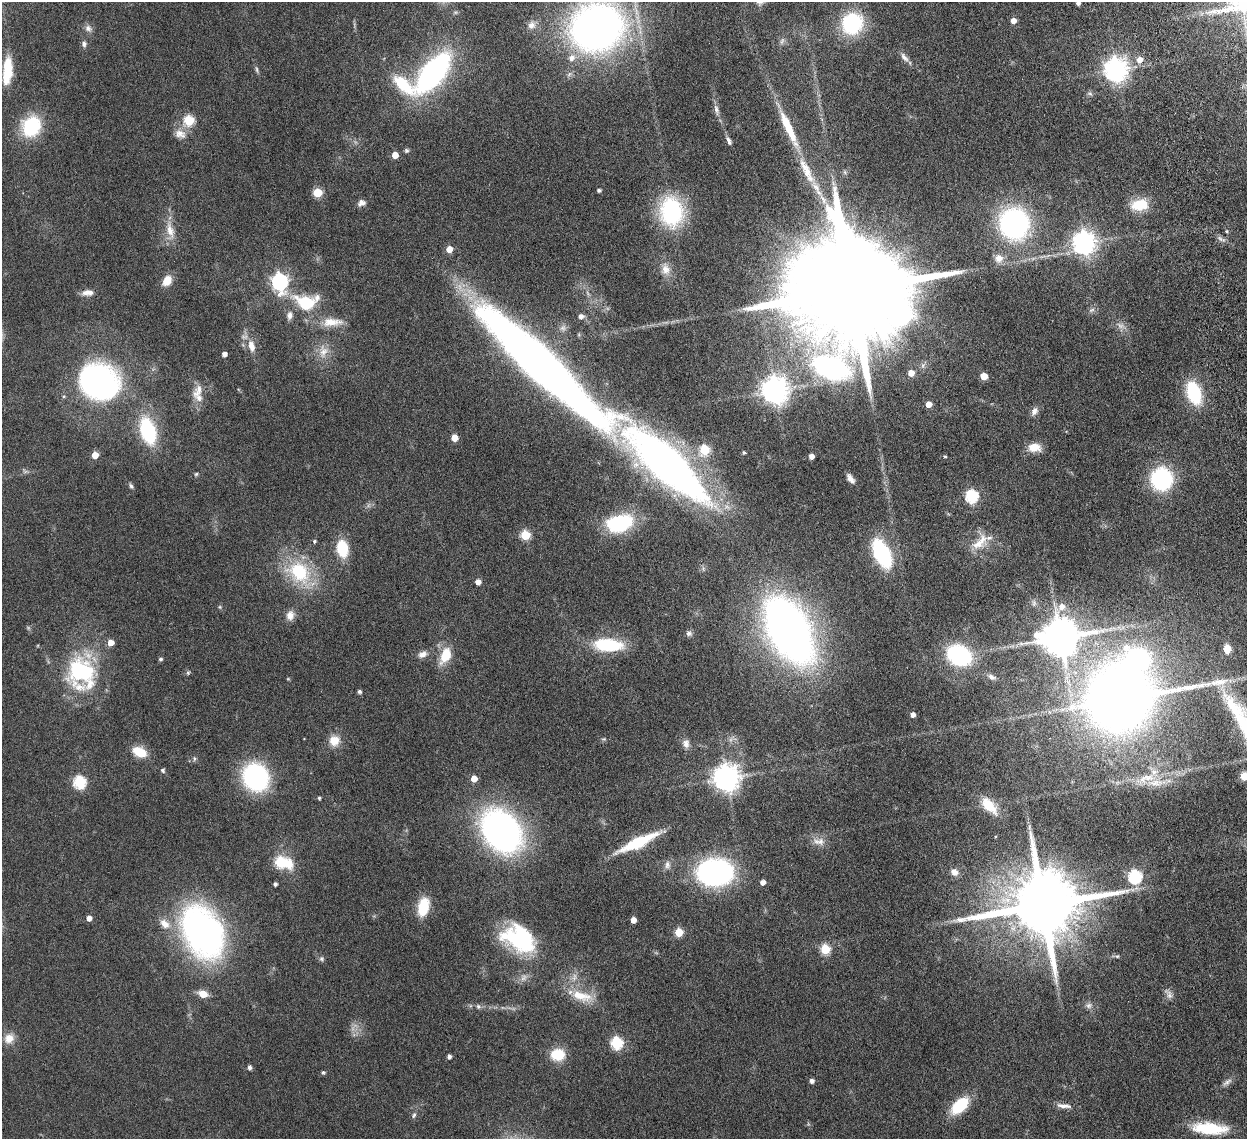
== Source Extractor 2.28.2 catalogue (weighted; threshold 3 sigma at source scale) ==
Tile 10 of 4 x 4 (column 2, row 3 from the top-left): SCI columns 1337-2581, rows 1309-2445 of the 5159 x 5000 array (HDU 1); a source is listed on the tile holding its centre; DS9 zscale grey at full resolution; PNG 1249 x 1141 px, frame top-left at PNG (2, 2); no overlay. Nothing masked; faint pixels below the display range render black.
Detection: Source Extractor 2.28.2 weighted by HDU 2 'WHT'; one run over the whole footprint, this tile lists its part. Background 0.0545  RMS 0.0051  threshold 0.0207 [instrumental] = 3 sigma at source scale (4.09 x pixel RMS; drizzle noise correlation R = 1.36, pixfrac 0.8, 0.05/0.05 arcsec/px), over >= 5 px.
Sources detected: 165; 6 too faint to see at this stretch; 3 inside a brighter object's white glare — not listed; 3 inside a brighter listed object's ellipse — not listed separately; the other 153 listed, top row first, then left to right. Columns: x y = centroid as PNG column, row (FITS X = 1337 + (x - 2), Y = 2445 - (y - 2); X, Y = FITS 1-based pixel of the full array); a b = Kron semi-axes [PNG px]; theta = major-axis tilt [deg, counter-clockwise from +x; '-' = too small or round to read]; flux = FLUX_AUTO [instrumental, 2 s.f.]
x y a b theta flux
1078 3 4 4 - 1.3
1013 21 5 5 - 3.4
852 23 23 21 51 34
531 25 11 10 - 2.9
596 27 35 30 22 300
88 28 11 9 -49 2.1
782 41 11 5 72 1.2
84 44 7 6 - 1.5
904 57 15 6 -49 2.4
571 58 9 8 - 3
1139 60 6 6 - 4.1
257 69 10 4 -79 0.9
1116 69 8 8 - 370
7 71 29 9 85 15
433 73 33 15 51 130
403 85 31 14 -43 21
1090 93 8 6 -29 1.1
716 110 14 6 -77 2.2
189 120 6 5 - 30
31 126 17 14 62 33
788 128 44 8 -66 18
180 134 17 12 -22 4.4
729 141 10 5 -65 1.5
406 150 6 6 - 0.84
395 155 5 5 - 6.2
599 190 4 3 - 1.1
317 193 5 5 - 19
361 203 8 7 - 2.2
1140 205 20 13 9 12
671 211 27 21 -83 52
1014 224 25 23 -73 91
170 231 27 10 -80 6.7
1227 231 4 4 - 0.51
1221 239 13 4 -27 1.5
1084 242 8 8 - 360
449 249 5 5 - 5.5
999 258 12 11 - 4.1
665 269 17 13 -83 5.3
167 281 13 9 56 5.2
280 282 8 7 - 150
852 290 49 28 9 27000
88 293 15 7 4 3.3
306 303 24 15 -20 20
290 315 11 8 79 2.2
581 316 6 5 - 2.1
332 322 31 12 1 8.2
251 346 16 9 -75 4.6
323 351 21 12 87 6.1
224 354 4 4 - 2.3
540 364 136 22 -43 540
911 373 5 5 - 5.3
984 376 5 5 - 8.6
99 382 28 24 -27 140
775 390 9 8 - 530
198 391 24 11 60 5.5
1194 393 20 11 -71 30
929 404 5 5 - 4.2
1034 411 11 8 65 2.3
148 431 24 13 -73 36
454 438 5 5 - 7.5
1034 447 14 10 -2 6.3
704 450 6 5 - 25
744 453 4 3 - 0.78
95 455 5 5 - 6.9
811 456 4 4 - 3.1
945 456 4 4 - 0.59
666 463 86 26 -43 270
25 471 7 5 -36 0.94
196 474 5 5 - 0.6
850 479 11 6 -56 2.6
1161 479 16 15 - 56
131 486 7 5 -52 0.9
972 496 6 6 - 57
619 523 26 16 15 36
525 535 5 5 - 24
314 541 5 5 - 0.75
979 542 28 14 43 8.6
342 548 13 9 -80 19
882 553 24 12 -63 48
299 572 31 24 -43 30
478 582 4 4 - 3.4
220 607 5 4 - 0.55
1061 607 8 8 - 3.7
290 615 12 10 77 3.4
789 630 53 29 -62 330
689 633 8 7 - 1.3
1060 637 12 10 2 1400
111 642 5 5 - 4.5
608 645 30 13 -4 27
1227 649 8 7 - 5.4
422 654 12 8 25 2.6
445 655 18 10 66 11
959 655 18 13 -26 64
161 659 5 4 - 0.94
81 673 45 37 -75 45
188 673 6 5 - 0.68
992 677 12 7 -26 2
359 692 4 4 - 1.2
1119 698 66 53 27 510
913 714 4 4 - 2.4
604 739 8 3 5 0.55
334 741 13 12 - 6.2
686 743 12 9 -79 2.5
139 752 16 10 -24 9.2
194 759 7 5 -73 0.87
163 770 6 5 - 0.87
1244 776 5 5 - 16
256 777 21 18 -62 73
726 778 8 8 - 520
1146 778 28 11 15 8.7
474 779 5 5 - 5.7
80 782 6 6 - 52
319 798 4 4 - 0.68
989 806 25 12 -46 10
501 831 34 25 -51 190
820 841 12 11 - 3.7
638 842 47 10 25 21
281 862 10 6 -12 37
667 865 12 8 -89 2.2
715 872 24 18 -2 130
954 872 10 8 -37 2.8
1135 876 6 6 - 68
763 882 4 4 - 2.8
275 884 4 4 - 1.2
1043 905 21 17 9 5900
423 907 17 9 77 16
89 918 5 4 - 2.9
633 920 5 4 - 4
165 924 17 11 -41 5.5
202 932 50 32 -66 160
679 932 5 5 - 16
519 939 37 24 -30 44
825 949 5 5 - 25
1117 956 7 5 0 0.81
321 959 7 6 - 0.96
524 977 11 7 60 2.3
203 994 7 6 - 7.5
1168 994 16 7 -57 2.2
582 996 34 13 -15 11
1089 1005 10 8 1 1.9
478 1006 7 6 - 1.2
9 1038 15 12 45 4.7
616 1043 6 6 - 47
558 1054 14 12 4 12
449 1056 4 4 - 1.5
249 1067 5 4 - 1.4
323 1072 6 5 - 0.65
812 1081 4 4 - 1.8
1227 1082 15 6 35 2
960 1105 18 10 44 20
1064 1106 21 6 -6 3
414 1115 9 5 74 1.1
1210 1128 40 13 -4 19
Isophote crosses this tile's border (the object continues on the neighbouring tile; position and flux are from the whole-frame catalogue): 3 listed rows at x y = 1078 3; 596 27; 1244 776